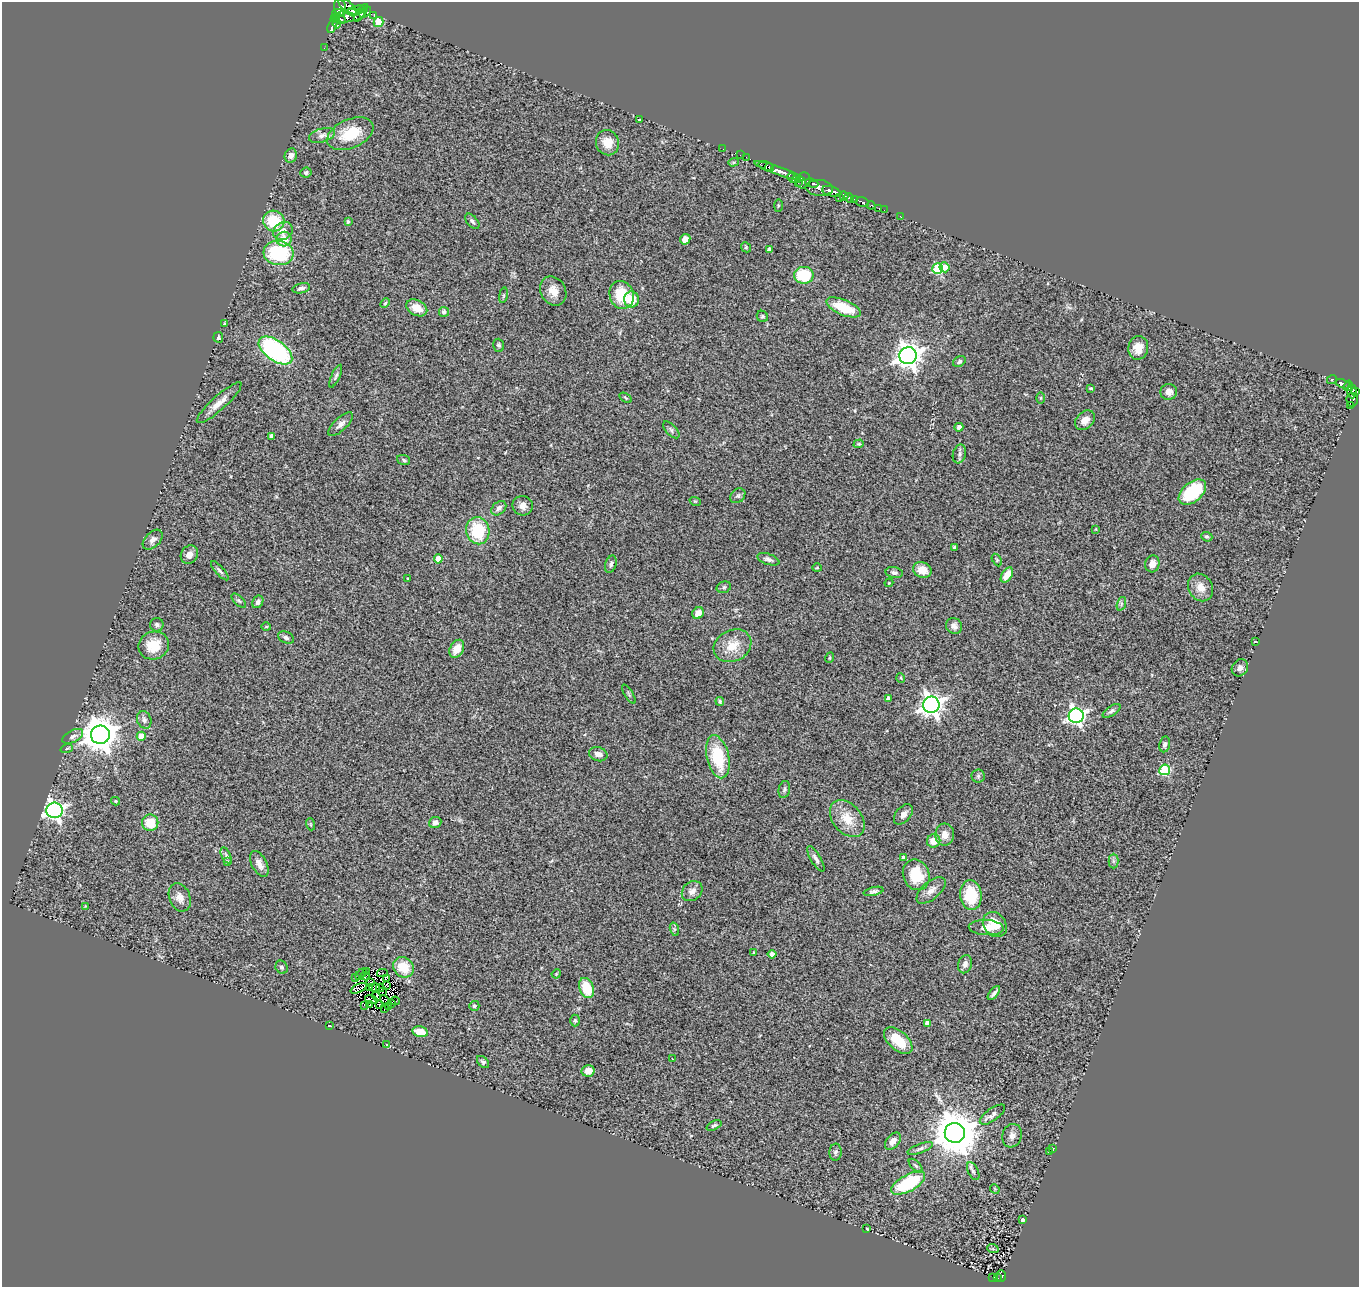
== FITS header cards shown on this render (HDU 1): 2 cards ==
NAXIS1  =                 1357
NAXIS2  =                 1285

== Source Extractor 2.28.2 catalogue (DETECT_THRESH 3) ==
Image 1357 x 1285 px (HDU 1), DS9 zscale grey, 1 PNG px = 1 image px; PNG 1361 x 1289 px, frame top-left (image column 1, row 1285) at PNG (2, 2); each listed source drawn as its Kron ellipse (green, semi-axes under 4 px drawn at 4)
Background 0.597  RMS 0.1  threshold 0.302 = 3 sigma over >= 5 px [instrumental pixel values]
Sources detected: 239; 3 with non-positive FLUX_AUTO (blend fragments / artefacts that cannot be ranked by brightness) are neither listed nor drawn; the other 236 listed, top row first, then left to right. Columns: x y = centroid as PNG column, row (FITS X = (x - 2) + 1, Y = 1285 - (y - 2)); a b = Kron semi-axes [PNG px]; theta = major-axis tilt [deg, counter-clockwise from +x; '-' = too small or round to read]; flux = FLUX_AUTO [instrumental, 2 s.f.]
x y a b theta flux
347 7 12 5 -46 610
340 8 8 6 -77 940
357 10 8 4 9 610
365 12 7 4 42 600
338 13 6 4 -1 750
361 13 10 3 55 750
374 15 3 2 - 100
349 16 16 6 12 1500
335 18 5 3 - 140
341 19 5 3 - 210
378 22 5 5 - 170
337 24 4 3 - 35
332 26 8 3 68 75
324 48 3 2 - 5.8
639 119 3 2 - 6.3
350 134 24 14 23 220
322 135 13 6 17 33
607 143 13 11 -69 94
723 149 2 2 - 4.3
740 155 3 2 - 14
291 156 7 6 - 38
746 157 2 2 - 16
733 162 5 4 - 8.8
766 166 7 4 -15 380
770 168 4 3 - 320
779 171 27 4 -19 760
306 173 5 5 - 15
792 178 5 3 - 29
796 179 4 3 - 110
803 180 8 7 - 290
798 182 3 2 - 76
812 183 7 3 -19 370
819 188 14 8 -4 460
831 191 10 5 -16 1900
844 196 4 3 - 420
839 198 2 2 - 77
849 198 5 3 - 200
855 199 3 3 - 300
862 202 6 4 -16 170
871 205 4 3 - 280
778 206 6 3 90 7.2
879 208 3 2 - 16
884 210 3 2 - 4.7
900 216 3 2 - 5.9
274 221 10 10 - 240
472 221 9 5 -49 18
348 222 4 3 - 11
283 231 10 8 34 62
284 239 7 7 - 91
685 239 5 4 - 60
746 247 5 4 - 8.9
769 250 4 4 - 44
278 253 15 12 -6 520
944 267 5 5 - 84
938 269 5 5 - 410
804 275 10 8 -1 270
301 288 9 5 14 19
553 291 15 12 -59 78
503 295 8 4 81 11
622 295 14 12 -68 210
631 299 8 7 - 110
385 303 5 4 - 7.9
843 307 18 7 -23 210
417 308 11 7 -27 96
444 312 5 5 - 21
762 316 6 5 - 11
225 324 3 3 - 63
218 337 5 5 - 15
499 345 6 5 - 13
1138 348 12 10 81 82
275 351 19 10 -35 1200
908 356 9 8 - 6700
959 361 7 5 35 15
336 376 12 4 66 17
1332 379 5 3 - 5.7
1343 384 7 3 -20 160
1348 386 5 4 - 160
1091 388 4 3 - 6.9
1352 391 7 5 -86 250
1356 391 4 2 - 72
1169 392 8 8 - 45
625 398 7 3 -32 8.2
1041 398 5 3 - 7.4
1352 400 7 5 -81 110
219 403 29 7 42 77
1351 405 3 2 - 18
1085 420 11 8 43 54
341 424 16 6 43 36
959 427 4 4 - 31
671 430 10 5 -46 18
272 436 4 4 - 39
859 444 5 4 - 8.7
959 454 9 6 75 20
404 460 7 5 -21 12
1192 492 16 9 40 370
738 496 8 6 44 19
695 501 6 3 -18 7
523 506 10 9 - 45
499 508 8 6 43 27
1096 529 4 2 - 4.9
478 531 13 11 -77 320
1207 537 6 4 -22 12
153 540 12 7 45 33
954 547 3 3 - 6.7
189 555 9 8 - 41
438 559 4 4 - 95
768 559 11 5 -18 25
997 560 7 4 -61 9.4
611 564 9 5 73 20
1152 564 8 7 - 45
817 568 4 4 - 6.9
922 570 9 7 -21 85
220 571 12 4 -48 17
894 573 9 5 -11 19
1007 575 8 5 58 81
408 578 2 2 - 5.1
889 583 4 4 - 6.6
724 587 7 5 17 13
1201 587 14 12 -60 75
239 601 9 4 -44 16
258 602 6 5 - 27
1121 604 7 4 72 15
698 613 6 5 - 52
157 625 7 6 - 16
954 626 8 7 - 29
266 627 5 3 - 5.9
286 638 8 5 -23 20
1255 641 3 2 - 32
154 645 15 14 - 160
732 646 20 15 27 140
457 649 9 6 62 91
829 658 5 3 - 6.2
1240 668 9 7 52 28
901 678 5 3 - 5.9
629 694 11 3 -58 10
888 698 4 4 - 34
720 701 4 4 - 14
931 705 8 8 - 4700
1112 711 10 5 34 18
1076 716 7 7 - 2300
144 720 9 7 -69 24
100 735 9 9 - 14000
73 736 11 6 27 27
141 736 4 4 - 140
1165 744 8 5 81 18
67 748 6 4 20 9.2
598 754 9 7 -19 39
718 757 22 11 -77 330
1165 770 5 5 - 480
978 776 6 6 - 14
784 789 9 5 78 16
115 801 4 3 - 9.6
54 810 8 7 - 3000
903 814 12 7 49 34
847 819 21 14 -50 140
435 822 6 5 - 24
150 823 8 8 - 140
310 824 6 4 -71 8.2
945 835 11 9 87 51
934 841 7 6 - 87
226 855 8 4 -65 13
903 857 3 3 - 20
816 859 14 5 -59 27
1113 861 7 5 -90 15
228 862 4 3 - 7.7
259 864 14 7 -62 47
916 875 15 13 -70 200
931 890 17 8 40 57
692 891 11 9 42 44
874 891 10 4 13 19
971 895 15 11 -84 240
180 897 14 10 -69 58
85 906 3 3 - 5.1
995 924 13 11 -50 120
986 928 17 7 -3 64
674 929 7 4 -72 11
754 953 3 2 - 6
772 954 4 4 - 50
965 964 9 7 75 34
282 967 7 6 - 17
403 967 11 9 -40 160
366 971 3 2 - 7.7
382 973 5 2 - 15
361 974 7 3 45 16
556 974 5 3 - 5.8
365 976 4 2 - 8.3
355 978 3 2 - 7.6
386 978 4 2 - 8.9
371 982 2 2 - 4.4
386 985 4 2 - 6.3
369 987 2 2 - 4.2
375 987 5 3 - 0.3
359 988 9 3 25 2.7
380 988 4 2 - 3.7
586 988 10 7 -70 210
383 992 3 2 - 0.11
994 993 8 3 50 19
377 997 4 2 - 5.7
371 999 6 2 -17 7
385 1000 6 2 -38 8.6
395 1001 5 2 - 9.1
379 1004 3 2 - 8.4
391 1004 2 2 - 3.8
364 1005 3 2 - 5.3
369 1005 4 2 - 4.6
389 1006 3 2 - 8
474 1006 5 5 - 18
384 1008 3 2 - 4.2
575 1021 6 4 90 9.7
927 1023 4 4 - 50
329 1026 3 3 - 98
420 1032 8 5 -12 92
898 1041 17 9 -42 190
387 1045 4 3 - 15
673 1059 2 2 - 5.9
483 1062 7 4 -45 15
588 1071 6 5 - 57
992 1115 15 6 36 30
714 1125 8 4 24 12
955 1133 10 10 - 28000
1012 1136 12 9 72 39
893 1141 10 6 50 41
920 1149 13 4 20 20
1053 1149 3 3 - 20
835 1152 8 6 86 20
1049 1152 3 3 - 27
916 1166 8 4 -45 11
973 1171 9 5 -64 21
908 1183 19 8 28 460
995 1189 5 4 - 6.5
1022 1220 3 3 - 420
866 1228 3 3 - 28
993 1249 6 3 -19 7.7
1001 1276 6 4 -90 91
993 1277 4 2 - 29
998 1277 4 2 - 22
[3 non-positive-flux detections neither listed nor drawn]